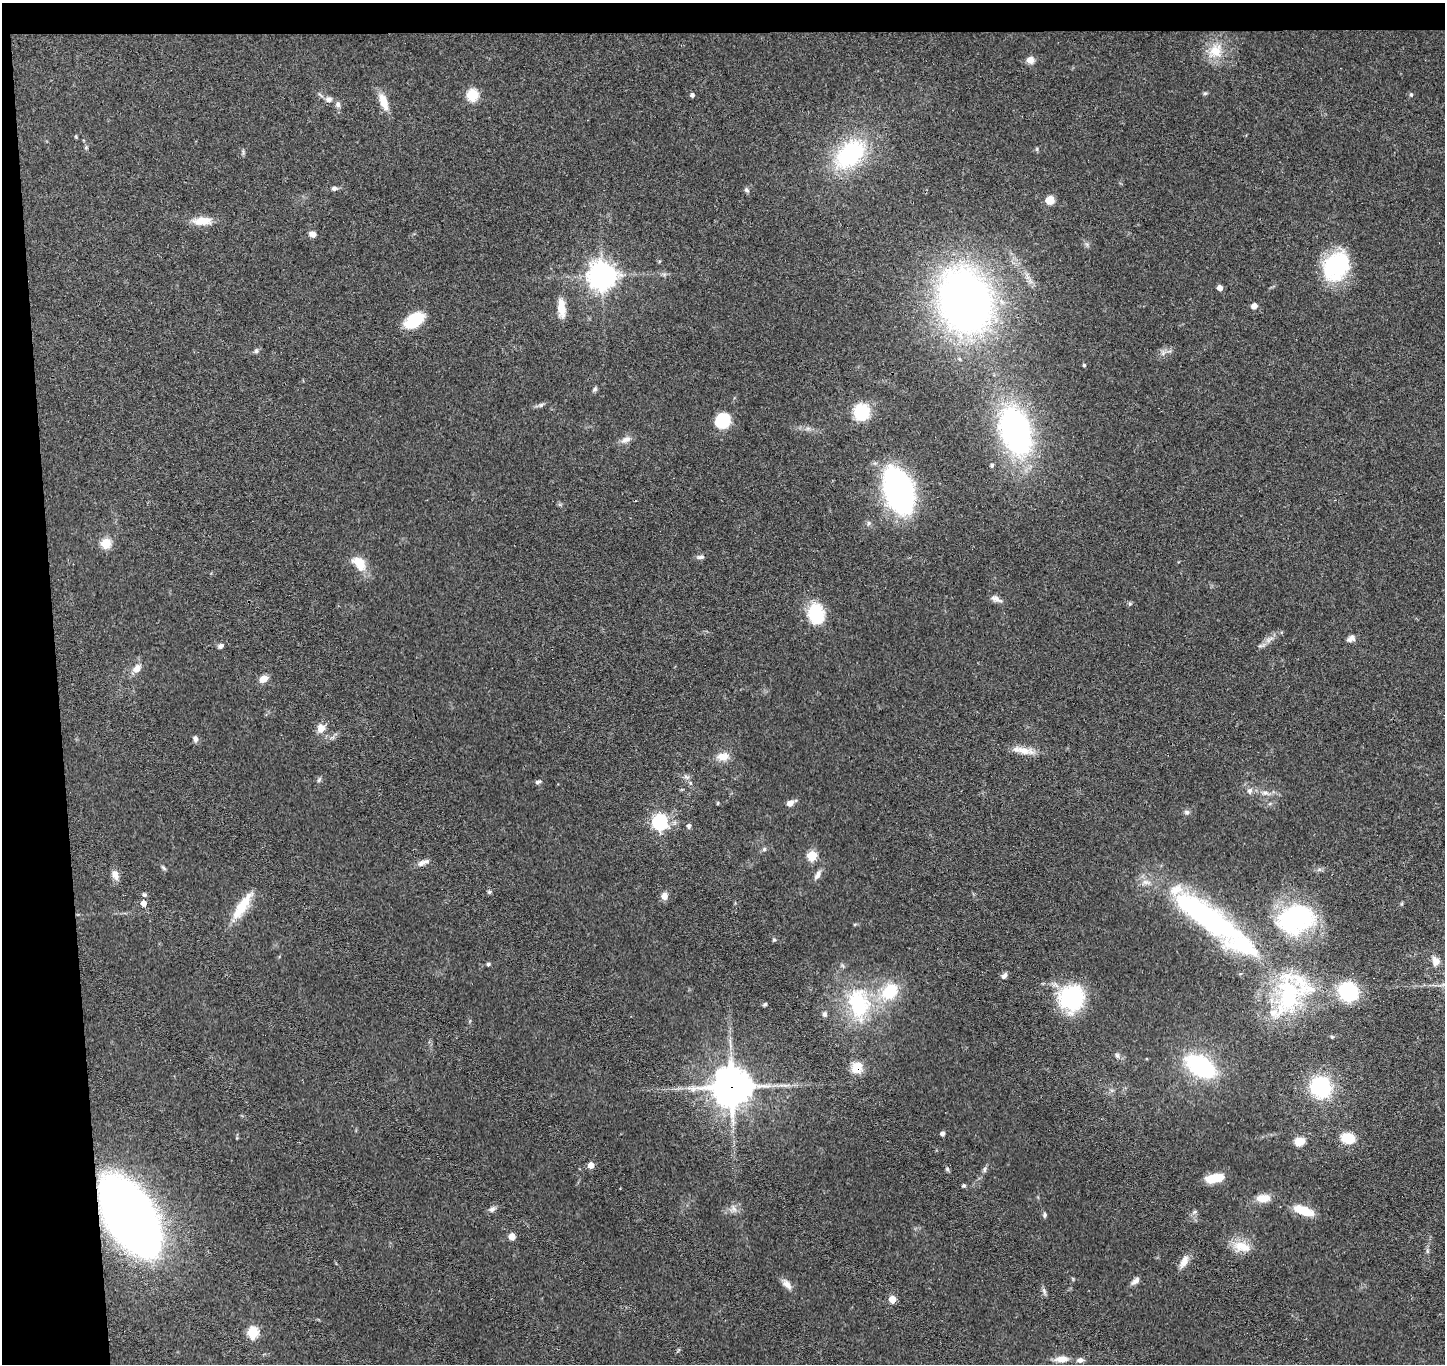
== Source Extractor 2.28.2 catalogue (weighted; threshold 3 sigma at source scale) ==
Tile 1 of 3 x 3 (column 1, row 1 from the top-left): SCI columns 58-1500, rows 2876-4237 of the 4442 x 4368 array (HDU 1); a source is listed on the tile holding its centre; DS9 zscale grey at full resolution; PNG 1447 x 1366 px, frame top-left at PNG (2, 3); no overlay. Shown black and unused: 6% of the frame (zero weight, under 3 of 4 exposures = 6% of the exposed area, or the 3 px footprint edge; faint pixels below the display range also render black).
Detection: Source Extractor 2.28.2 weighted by HDU 2 'WHT'; one run over the whole footprint, this tile lists its part. Background 0.0792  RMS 0.0058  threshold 0.0261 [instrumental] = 3 sigma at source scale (4.5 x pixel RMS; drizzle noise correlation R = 1.50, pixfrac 1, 0.05/0.05 arcsec/px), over >= 5 px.
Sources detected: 120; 4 inside a brighter listed object's ellipse — not listed separately; the other 116 listed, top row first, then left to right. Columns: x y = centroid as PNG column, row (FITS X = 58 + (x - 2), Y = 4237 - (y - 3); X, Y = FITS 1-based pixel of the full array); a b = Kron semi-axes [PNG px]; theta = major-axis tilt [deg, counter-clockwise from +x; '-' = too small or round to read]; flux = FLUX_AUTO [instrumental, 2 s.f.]
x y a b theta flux
1215 51 22 18 47 13
1030 60 8 8 - 3.8
1205 93 6 4 2 0.88
1411 94 5 4 - 0.76
472 95 6 6 - 46
692 95 4 4 - 1.7
329 99 10 8 9 2.5
383 102 20 9 -70 8.9
338 104 8 6 -77 2
76 137 6 3 -72 0.56
86 148 6 4 1 0.69
850 154 35 22 45 62
334 188 7 5 14 1.6
747 190 6 6 - 1.4
1050 200 9 8 - 6.9
202 221 25 10 2 9.3
312 234 7 6 - 3.2
1336 266 34 26 55 45
602 275 9 9 - 690
1220 288 5 4 - 3.8
965 301 42 33 -71 470
1254 306 5 4 - 4.7
561 308 19 8 -86 9.6
414 320 15 10 33 29
256 351 7 5 90 1.2
1084 365 4 3 - 0.9
594 389 7 5 42 1.1
541 405 7 5 44 1.2
862 412 16 15 - 23
723 420 13 12 - 23
1015 431 44 26 -72 160
626 439 15 7 18 3.5
992 465 5 5 - 1.1
899 491 33 19 -71 180
869 523 6 5 - 1.2
106 543 5 5 - 33
700 557 11 5 4 1.7
359 563 18 11 -48 11
996 599 15 7 -26 3
1130 604 6 5 - 0.91
816 614 23 17 -79 24
1351 638 10 7 28 2.7
1269 640 15 6 32 3.6
220 646 7 6 - 1.7
137 668 12 9 47 4.6
263 679 9 7 28 4.8
321 728 11 9 68 5.2
195 739 7 6 - 2.1
1023 750 33 8 -11 7.5
723 756 16 10 9 6.7
319 780 9 3 56 0.94
538 782 8 5 17 1.3
690 783 6 5 - 1.1
1250 791 9 7 65 2.2
1265 793 9 7 0 2.7
718 803 5 3 - 0.52
790 803 9 6 28 3.8
1187 812 7 6 - 1.3
660 822 7 6 - 140
689 826 7 5 78 1.4
764 849 6 5 - 1.1
812 855 5 5 - 30
421 863 11 8 35 2.8
163 868 10 3 -45 0.93
115 875 13 8 -67 3.6
817 875 14 7 61 2.8
489 892 6 5 - 1
145 895 5 4 - 1.5
664 896 9 8 - 3.4
144 903 5 5 - 4.2
242 906 39 11 57 16
1208 918 96 25 -36 160
1296 919 38 28 17 86
774 940 5 4 - 0.74
1436 961 11 9 -77 4.3
488 964 5 4 - 0.87
1004 975 8 6 39 1.9
890 991 19 14 47 23
1348 992 16 15 - 44
1289 995 51 32 80 63
1072 998 22 21 - 60
765 1004 5 4 - 0.97
859 1004 44 29 -82 50
825 1014 7 6 - 1.7
1332 1037 6 3 -19 0.68
1117 1056 7 7 - 1.6
1201 1066 27 15 -30 67
857 1068 13 12 - 9.1
732 1087 13 13 - 1300
1321 1087 19 18 - 48
942 1133 4 4 - 2.1
1348 1138 15 11 -18 12
1299 1141 10 8 12 7.4
591 1165 4 4 - 6.8
947 1169 5 5 - 0.99
984 1169 8 5 -86 1.3
1214 1178 17 7 8 15
964 1186 5 5 - 0.99
1263 1198 18 10 3 7.1
734 1208 12 5 -63 2.1
492 1209 10 7 28 2.1
1303 1211 25 10 -20 12
1195 1212 8 5 27 1.4
1044 1215 7 5 82 1.1
130 1216 56 29 -58 790
512 1236 7 6 - 3.8
1242 1246 25 13 -15 11
1427 1251 7 4 -72 0.98
1184 1261 18 8 61 4.9
1135 1281 12 6 40 2.4
787 1284 16 8 -52 3.8
1044 1291 10 5 -72 1.5
892 1299 5 5 - 13
253 1333 6 5 - 48
1062 1359 18 8 2 5.4
1080 1360 8 6 7 2.1
Overlapping masked pixels (flux is a lower limit): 3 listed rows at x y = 857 1068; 732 1087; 130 1216